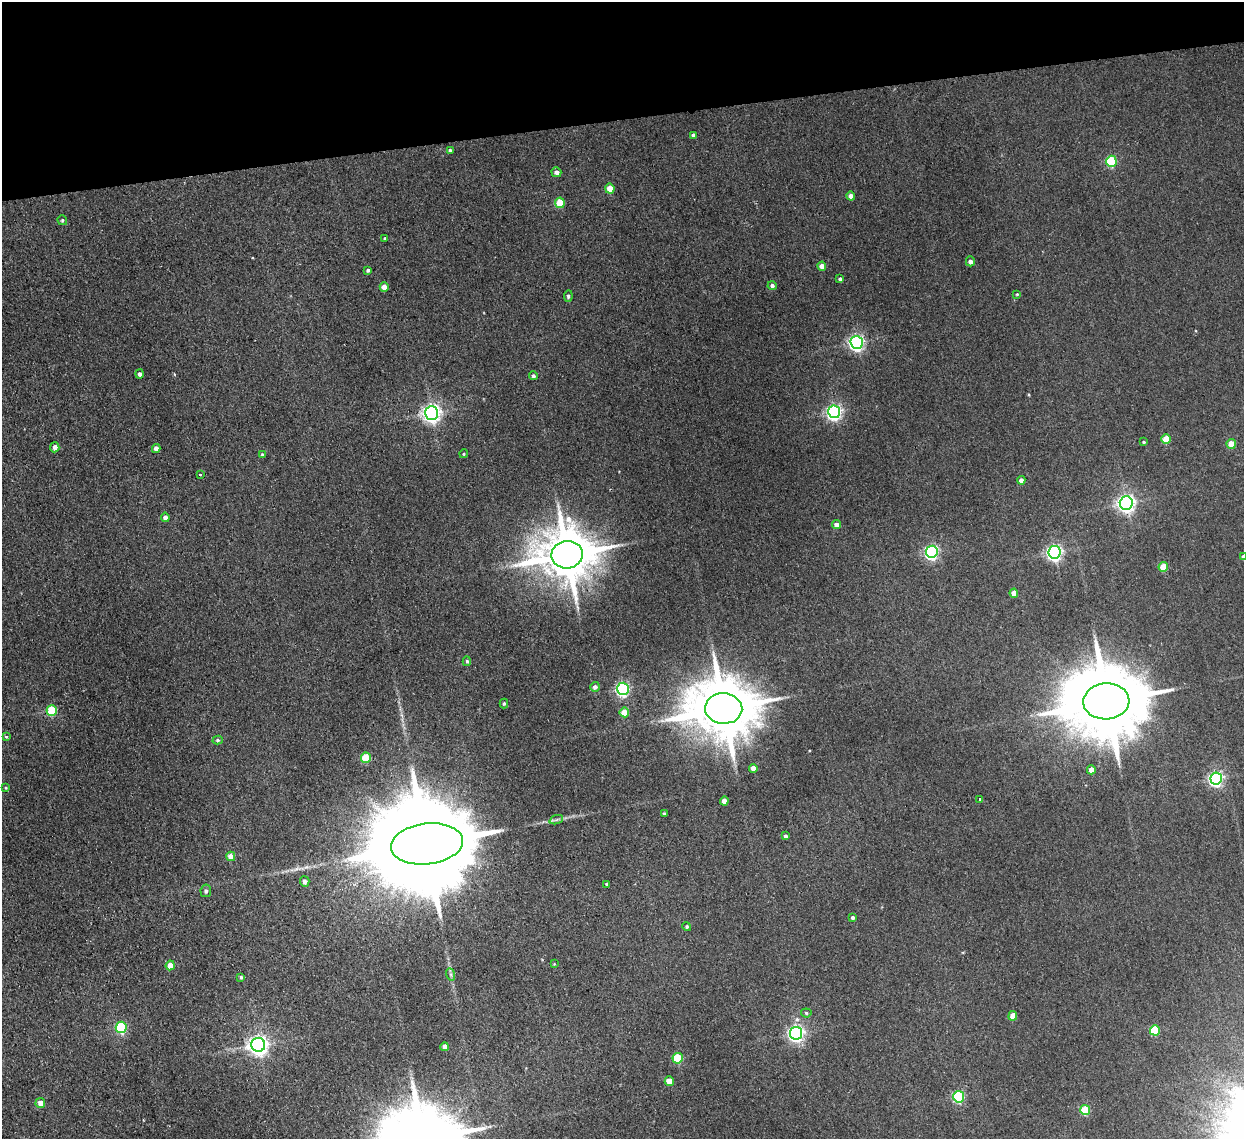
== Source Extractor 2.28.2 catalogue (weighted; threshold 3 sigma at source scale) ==
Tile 3 of 4 x 4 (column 3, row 1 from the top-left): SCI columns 2537-3778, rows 3566-4702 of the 5072 x 4970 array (HDU 1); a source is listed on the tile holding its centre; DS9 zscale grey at full resolution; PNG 1246 x 1141 px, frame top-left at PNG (2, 2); each listed source drawn as its Kron ellipse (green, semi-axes under 4 px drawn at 4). Shown black and unused: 10% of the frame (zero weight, under 2 of 3 exposures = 3% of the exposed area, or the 3 px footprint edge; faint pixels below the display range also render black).
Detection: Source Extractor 2.28.2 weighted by HDU 2 'WHT'; one run over the whole footprint, this tile lists its part. Background 0.0701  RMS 0.01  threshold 0.0462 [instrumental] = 3 sigma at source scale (4.5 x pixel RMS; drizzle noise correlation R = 1.50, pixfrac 1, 0.05/0.05 arcsec/px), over >= 5 px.
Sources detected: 85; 1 inside a brighter object's white glare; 1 long thin detection or spike segment (spike, bleed or trail) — neither listed nor drawn; the other 83 listed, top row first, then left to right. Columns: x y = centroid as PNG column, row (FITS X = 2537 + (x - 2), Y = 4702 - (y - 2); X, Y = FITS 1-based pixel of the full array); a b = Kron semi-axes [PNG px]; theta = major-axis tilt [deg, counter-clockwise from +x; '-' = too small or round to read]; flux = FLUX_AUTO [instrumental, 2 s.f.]
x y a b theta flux
694 135 4 3 - 2.4
450 150 4 4 - 1.9
1111 161 5 5 - 66
556 172 5 4 - 4.3
610 189 5 4 - 18
851 196 4 4 - 7.8
560 203 5 5 - 27
62 220 5 4 - 1.7
385 238 3 3 - 1
970 261 5 4 - 4
822 266 4 4 - 6.9
368 270 3 3 - 2
840 279 4 3 - 2
772 286 4 4 - 2.4
384 287 5 4 - 11
1017 294 4 4 - 0.98
568 296 6 4 84 2.2
857 342 6 6 - 300
140 374 4 4 - 3
533 376 4 4 - 2.2
834 412 6 6 - 290
432 413 7 6 - 470
1166 439 5 4 - 22
1144 442 3 3 - 1.2
1231 444 5 4 - 15
55 447 5 4 - 4.7
156 448 4 4 - 4.9
262 454 4 3 - 1
464 454 4 4 - 1.3
200 475 3 3 - 0.9
1021 480 4 4 - 4.4
1126 503 6 6 - 430
165 517 4 4 - 4.9
836 525 4 4 - 6.3
932 552 6 6 - 220
1054 552 6 6 - 320
567 555 15 13 3 5800
1243 557 4 4 - 4.5
1163 567 5 4 - 24
1014 593 4 4 - 7.9
467 661 5 4 - 1.4
595 687 5 5 - 3.4
623 689 6 6 - 200
1106 701 23 18 3 13000
504 703 5 4 - 1.5
724 708 19 15 -2 8200
52 710 5 5 - 47
624 712 5 4 - 17
6 737 3 3 - 1.8
218 740 5 4 - 1.4
366 758 5 5 - 36
753 768 4 4 - 8.3
1091 770 4 4 - 7.9
1216 779 6 6 - 240
6 788 4 3 - 1
980 799 3 2 - 1.6
724 801 4 4 - 7.4
664 814 3 3 - 1.6
556 820 7 4 19 2.2
786 836 4 3 - 2.2
427 844 36 20 7 39000
231 856 4 4 - 11
305 881 5 4 - 3.5
607 884 4 3 - 2.3
206 891 6 5 - 2.5
853 918 4 4 - 2.3
687 927 5 4 - 1.6
554 964 3 3 - 0.74
170 965 5 4 - 14
450 974 6 4 -70 1.8
241 977 3 3 - 1.5
806 1013 5 4 - 1.5
1013 1016 5 4 - 11
121 1027 5 5 - 97
1155 1030 5 5 - 50
796 1033 6 6 - 340
258 1045 7 7 - 550
445 1047 4 4 - 7.3
678 1058 5 5 - 51
669 1081 5 4 - 15
959 1097 6 5 - 100
40 1103 5 5 - 8.4
1085 1110 5 5 - 44
Isophote crosses this tile's border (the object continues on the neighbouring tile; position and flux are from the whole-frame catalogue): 1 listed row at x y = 1243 557